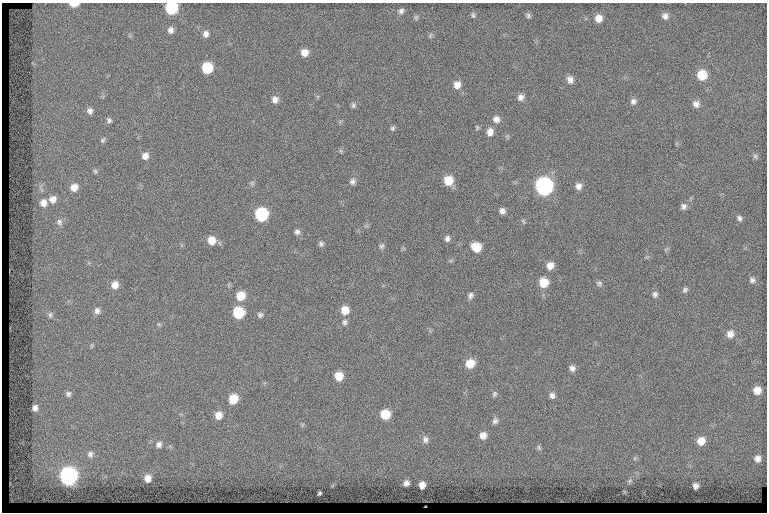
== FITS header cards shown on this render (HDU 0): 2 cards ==
NAXIS1  =                  765
NAXIS2  =                  510

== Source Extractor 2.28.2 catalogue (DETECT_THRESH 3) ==
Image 765 x 510 px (HDU 0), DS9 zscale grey, 1 PNG px = 1 image px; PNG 769 x 514 px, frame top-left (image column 1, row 510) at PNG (2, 3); no overlay
Background 136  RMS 7.3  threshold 21.8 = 3 sigma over >= 5 px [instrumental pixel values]
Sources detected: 94; all 94 listed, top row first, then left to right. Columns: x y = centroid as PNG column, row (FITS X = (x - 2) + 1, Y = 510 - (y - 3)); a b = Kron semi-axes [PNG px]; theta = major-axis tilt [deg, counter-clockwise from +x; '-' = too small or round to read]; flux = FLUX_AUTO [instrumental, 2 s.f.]
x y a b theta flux
74 4 7 3 0 5600
171 8 8 8 - 33000
401 11 7 6 - 1500
473 15 8 5 -75 970
528 16 7 6 - 1100
665 16 9 8 - 2200
416 17 7 5 -71 870
599 18 9 8 - 4000
171 30 8 7 - 2200
206 34 9 7 83 2300
430 35 8 4 81 750
304 52 8 7 - 4000
207 68 8 8 - 18000
702 75 9 8 - 12000
570 80 9 7 -67 2500
457 85 9 8 - 3700
521 97 8 7 - 2200
275 100 8 8 - 2500
633 101 8 8 - 1800
696 104 8 8 - 2400
353 105 8 5 -82 1100
90 111 8 7 - 1800
496 119 9 8 - 2600
109 120 7 5 -54 1200
477 127 8 4 -90 630
392 128 6 6 - 960
490 132 10 8 84 3000
103 140 8 5 54 980
145 156 8 8 - 2900
755 156 7 6 - 1100
95 171 7 5 -87 780
353 181 8 7 - 1600
448 181 9 8 - 8500
252 183 7 4 -35 790
578 186 8 7 - 2400
74 187 8 8 - 4300
544 187 9 9 - 160000
53 199 10 9 - 3400
43 203 10 9 - 3700
684 206 8 7 - 1800
502 211 6 6 - 1900
261 214 8 8 - 47000
739 218 7 6 - 1300
523 221 7 4 -72 710
59 222 9 8 - 2000
297 232 7 7 - 1500
447 239 8 7 - 1700
212 240 9 8 - 5400
321 244 7 6 - 1200
382 246 8 6 58 1200
476 247 8 7 - 9500
550 266 8 8 - 3700
752 280 8 8 - 1500
543 283 8 8 - 9900
599 283 7 7 - 1100
115 285 9 8 - 4100
685 290 8 6 35 1300
655 294 8 7 - 1500
471 295 9 6 73 1600
241 296 9 8 - 7600
345 310 8 8 - 6100
97 311 9 8 - 2100
238 313 8 8 - 23000
50 315 8 6 89 1300
260 315 7 7 - 1200
345 322 8 6 89 1400
730 334 9 8 - 3400
92 346 6 4 -90 630
470 364 9 8 - 7400
572 368 8 7 - 1900
339 376 8 7 - 7300
757 390 7 7 - 4600
68 394 8 7 - 1500
494 394 7 6 - 1000
552 395 8 7 - 1900
233 399 8 7 - 10000
35 408 6 5 - 1900
385 414 8 8 - 12000
218 415 8 8 - 4700
495 421 8 7 - 1600
483 435 8 8 - 3400
425 440 10 8 -76 2000
701 441 9 8 - 5200
159 444 9 8 - 2100
539 447 9 4 -64 990
90 454 9 8 - 1900
758 459 8 7 - 2600
68 476 9 8 - 190000
148 478 7 6 - 3700
630 481 7 5 59 880
406 483 5 5 - 1900
422 485 6 5 - 3400
695 486 6 5 - 2000
319 493 4 3 - 680
At the frame edge (FLAGS 8, measured only in part): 2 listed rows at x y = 74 4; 171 8